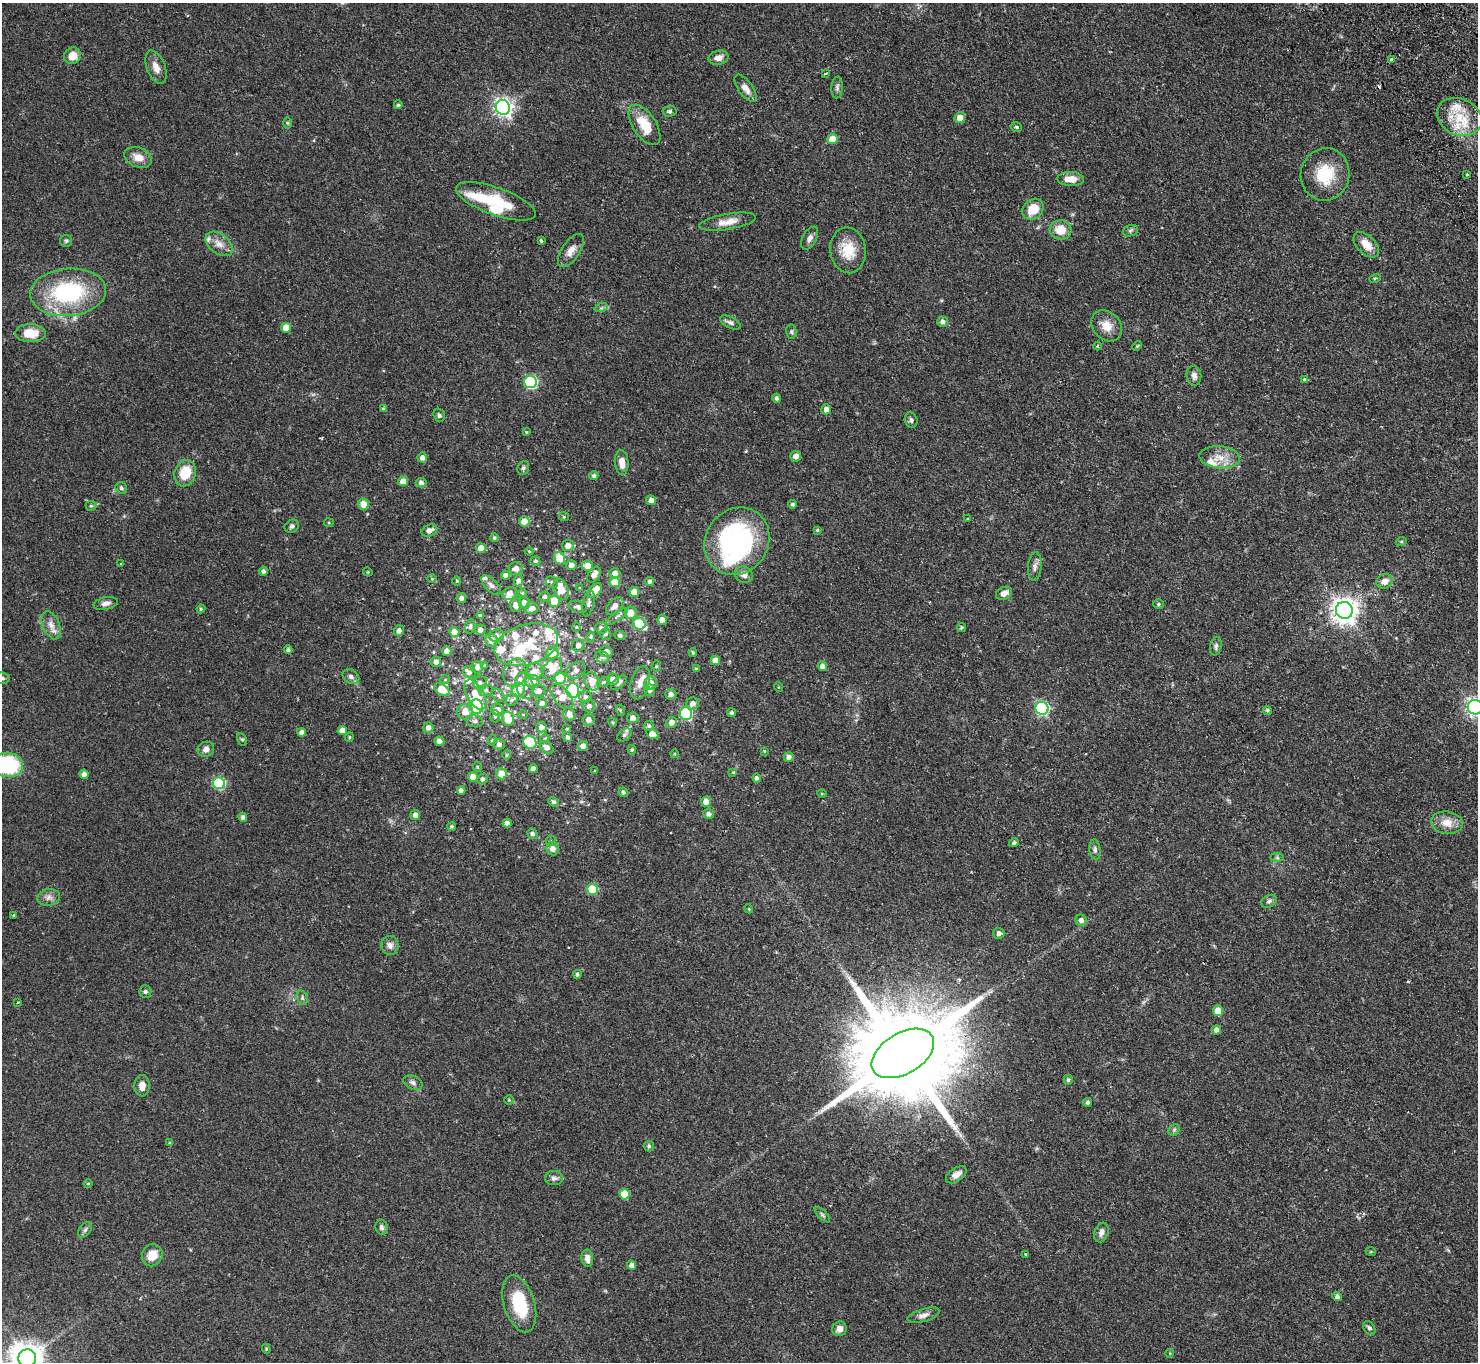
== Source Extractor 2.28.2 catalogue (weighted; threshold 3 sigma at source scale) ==
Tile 10 of 4 x 4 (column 2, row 3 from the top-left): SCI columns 1525-3000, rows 1696-3055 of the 6001 x 5970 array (HDU 1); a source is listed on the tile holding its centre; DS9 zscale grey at full resolution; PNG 1480 x 1364 px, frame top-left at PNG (2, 3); each listed source drawn as its Kron ellipse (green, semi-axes under 4 px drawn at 4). Shown black and unused: <1% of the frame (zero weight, under 2 of 3 exposures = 3% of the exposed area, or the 3 px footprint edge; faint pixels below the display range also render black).
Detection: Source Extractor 2.28.2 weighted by HDU 2 'WHT'; one run over the whole footprint, this tile lists its part. Background 0.0556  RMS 0.0048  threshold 0.0216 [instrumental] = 3 sigma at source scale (4.5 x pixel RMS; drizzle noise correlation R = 1.50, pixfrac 1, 0.05/0.05 arcsec/px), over >= 5 px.
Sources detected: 331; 4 inside a brighter object's white glare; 1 cosmic-ray / hot-pixel residue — neither listed nor drawn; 24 inside a brighter listed object's ellipse — not listed separately; the other 302 listed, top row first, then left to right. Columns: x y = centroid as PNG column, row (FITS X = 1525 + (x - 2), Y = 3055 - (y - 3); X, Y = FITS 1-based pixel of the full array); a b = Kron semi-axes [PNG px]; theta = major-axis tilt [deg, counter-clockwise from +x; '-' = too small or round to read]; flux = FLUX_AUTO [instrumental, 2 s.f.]
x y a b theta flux
72 56 8 8 - 5.7
718 58 10 7 13 3.4
1392 60 3 3 - 1.9
156 67 17 9 -69 4.3
826 73 3 2 - 0.45
837 87 11 5 85 1.2
745 88 16 7 -54 3.9
398 105 4 4 - 0.93
503 107 7 7 - 190
670 111 7 5 4 0.91
1459 117 23 18 -24 15
960 118 5 5 - 5.8
288 123 6 4 -89 0.53
644 125 23 11 -56 11
1016 127 6 4 -16 0.76
832 139 5 5 - 7.3
138 157 14 9 -21 4.7
1325 174 26 24 74 17
1467 174 3 3 - 1.2
1071 179 13 7 -1 5
496 201 42 14 -20 21
1033 209 11 9 44 8.9
728 222 29 8 10 5.4
1061 230 11 9 -6 7.4
1130 231 8 5 17 1
810 238 12 7 63 2.2
541 240 4 3 - 1
66 241 6 6 - 0.92
219 244 15 10 -38 4.4
1366 245 15 9 -45 6.1
848 250 23 17 -82 11
571 251 19 9 56 4.1
1375 278 6 3 18 0.5
68 292 38 24 5 49
601 308 7 4 18 0.85
730 322 11 5 -27 1.4
943 322 5 5 - 1.7
1107 326 17 13 -46 6.2
286 328 5 5 - 7.1
791 332 7 5 -87 0.89
30 333 15 9 -2 9.6
1097 346 4 3 - 0.37
1137 346 5 3 - 0.54
1194 376 10 7 -81 2.3
1304 380 4 4 - 0.92
530 382 6 6 - 56
777 398 4 4 - 1.3
383 409 4 3 - 0.75
826 409 5 5 - 2.3
439 415 7 5 -73 1
911 420 8 6 -74 1.2
526 432 4 3 - 0.44
796 456 5 5 - 2.5
1220 457 20 11 -5 6.7
422 458 5 5 - 2.2
622 463 12 6 -86 4.2
523 468 7 5 63 1
185 473 13 10 72 11
594 476 4 4 - 1.2
403 481 5 5 - 5.9
421 483 5 5 - 1.8
121 488 6 5 - 0.87
651 500 5 4 - 2.2
364 504 6 5 - 5.5
793 504 4 4 - 0.86
91 506 5 5 - 0.62
564 517 5 4 - 0.52
968 518 3 3 - 0.77
524 521 5 5 - 5.9
329 523 5 4 - 0.49
292 526 7 6 - 1.2
429 530 8 5 24 2.9
817 530 4 3 - 0.54
494 538 4 4 - 0.74
737 541 35 31 55 87
1401 542 5 3 - 0.54
568 546 6 5 - 3.5
481 548 5 5 - 3.9
529 551 4 4 - 0.47
559 558 6 5 - 10
535 561 5 5 - 0.97
121 563 4 3 - 0.39
571 565 5 5 - 2.4
587 566 5 5 - 6.1
1035 567 14 7 85 2.2
516 568 7 6 - 2.9
263 571 4 4 - 1.2
368 572 5 4 - 0.4
615 573 5 5 - 2.4
505 575 4 4 - 2.1
594 575 9 5 57 2.8
744 575 9 8 - 2.7
432 579 5 3 - 0.45
457 581 4 4 - 0.49
518 581 5 4 - 1.6
1385 581 8 7 - 3.5
552 582 6 5 - 1.1
615 582 5 5 - 10
650 582 4 4 - 1.2
491 585 12 6 -45 1.9
580 588 4 2 - 0.3
561 589 11 7 -69 9.6
595 591 9 5 43 7.2
634 592 5 5 - 7
522 593 4 4 - 0.54
1004 593 8 6 23 3
510 594 7 6 - 3
545 597 5 5 - 1.2
461 598 5 4 - 2
554 601 6 5 - 6.7
106 603 12 6 10 2.2
524 603 6 5 - 3
588 603 13 6 77 1.9
1158 604 5 5 - 0.71
516 605 7 6 - 2.6
615 606 10 6 45 3.5
578 607 9 5 -19 1.7
532 608 7 6 - 2.6
201 609 4 4 - 0.59
1344 610 8 8 - 460
630 613 6 6 - 5.9
481 616 4 4 - 1
617 617 13 4 35 1.2
662 620 5 5 - 2.4
639 624 6 5 - 27
51 625 15 8 -67 3.6
470 626 7 5 79 1.1
576 627 5 3 - 0.35
961 627 5 4 - 0.72
601 628 6 5 - 1.5
480 630 5 5 - 2.2
399 631 5 5 - 2.2
454 632 5 5 - 7.9
605 634 6 5 - 1.2
496 635 7 6 - 1.6
620 635 5 4 - 1.2
591 637 5 4 - 0.86
491 640 6 6 - 3.5
526 645 32 20 16 20
578 645 6 6 - 2.5
1216 646 9 5 80 1.2
288 650 4 4 - 1.1
447 651 5 4 - 2.7
606 652 6 5 - 2.9
552 653 6 6 - 7.7
693 653 4 3 - 0.56
602 657 7 6 - 1.3
715 660 5 5 - 4.4
436 662 5 5 - 2.2
485 665 4 3 - 0.43
656 666 6 4 90 0.53
822 666 5 4 - 2.1
477 667 6 6 - 2.6
552 669 12 8 55 6.8
696 669 3 3 - 0.67
576 671 11 7 31 2.4
469 672 6 6 - 1.5
534 672 9 8 - 4.5
515 673 14 12 68 5.9
351 677 9 6 -34 1.7
2 678 8 6 -3 1.1
560 678 6 5 - 14
613 679 6 5 - 2.6
445 680 5 4 - 0.49
533 681 7 6 - 3.4
592 681 9 7 -66 5.8
603 682 7 4 26 0.7
480 683 7 6 - 1.8
619 683 9 5 42 2.1
640 683 17 9 76 4.3
651 683 6 6 - 3.5
525 686 14 8 -75 4.4
778 687 5 3 - 0.36
442 690 8 5 -35 11
486 690 7 5 -4 1.3
518 690 7 6 - 5.2
650 690 6 5 - 1.6
539 691 7 6 - 2.7
573 691 7 6 - 42
671 694 5 5 - 2.1
475 695 17 8 -60 7.7
498 696 7 5 -53 0.99
562 696 15 8 -49 7
585 697 6 6 - 1.3
512 700 6 5 - 0.95
542 703 5 5 - 2.1
693 703 6 6 - 2.7
589 706 6 6 - 1.7
476 707 7 7 - 59
1475 707 7 7 - 180
1042 708 6 6 - 79
498 710 6 6 - 3.2
620 710 5 3 - 0.46
1267 710 4 4 - 0.78
465 712 8 7 - 5.3
732 713 4 4 - 0.86
569 714 7 6 - 3
686 714 6 6 - 49
523 715 4 3 - 0.33
495 716 6 5 - 0.85
633 718 5 5 - 2.6
508 719 7 6 - 12
589 720 6 6 - 2.7
475 721 8 6 -8 1.5
613 722 4 4 - 0.54
672 722 6 5 - 2.5
649 726 5 5 - 0.96
541 727 5 5 - 2
428 728 5 5 - 2.3
567 729 3 3 - 0.44
342 730 5 4 - 3.6
301 732 4 4 - 2
652 734 6 4 -28 4.2
624 735 8 5 36 1.2
349 737 5 4 - 0.6
568 737 5 4 - 1.1
545 738 4 3 - 0.43
242 740 6 4 -61 0.7
492 740 5 4 - 0.66
439 741 5 4 - 2.3
530 742 7 6 - 27
499 744 5 5 - 1.8
583 746 5 5 - 2.6
547 747 7 5 -38 2.7
206 749 8 7 - 2.4
632 750 5 4 - 0.66
764 751 4 4 - 0.43
674 754 4 3 - 0.43
507 755 5 4 - 0.61
789 757 5 4 - 2.2
8 765 15 12 -5 41
477 767 5 4 - 0.51
533 769 4 4 - 2.4
595 771 3 2 - 0.37
733 772 4 3 - 0.43
84 774 4 4 - 2.8
502 774 5 5 - 7.3
473 777 5 5 - 5.6
757 778 4 4 - 1.2
483 779 5 5 - 1.4
219 783 6 6 - 46
461 791 4 4 - 2.2
623 792 5 4 - 0.82
822 794 5 3 - 0.4
553 802 5 4 - 1.3
706 802 5 5 - 3.7
709 814 5 5 - 1.6
415 815 5 5 - 2.2
243 817 4 4 - 1.3
507 823 4 4 - 2.2
1447 823 16 11 -7 6
452 826 4 4 - 0.78
532 834 5 5 - 1.3
551 841 5 5 - 0.66
1014 843 5 4 - 0.91
553 849 7 6 - 3.4
1095 849 10 5 -85 1.3
1277 858 7 4 -1 0.82
592 889 5 5 - 19
49 897 11 8 10 2.4
1269 901 8 6 27 1.4
749 909 4 3 - 0.39
14 915 3 2 - 0.61
1081 920 6 5 - 1.9
999 933 5 5 - 1.6
390 945 9 8 - 2.6
577 974 4 4 - 0.77
145 991 6 6 - 1.1
302 998 7 5 -72 1
18 1002 3 2 - 0.41
1218 1011 5 5 - 7.5
1216 1030 5 4 - 2.1
903 1053 34 20 31 13000
1068 1080 5 4 - 0.71
413 1083 10 6 -26 1.6
142 1086 10 7 88 3
509 1100 5 5 - 0.52
1087 1103 4 4 - 0.84
1174 1130 6 5 - 0.91
170 1143 3 3 - 1.2
649 1146 5 5 - 0.73
956 1175 12 6 34 3.5
554 1178 9 7 0 1.6
88 1184 5 3 - 0.42
624 1194 5 5 - 12
822 1215 10 3 -45 0.87
381 1227 7 6 - 1.2
85 1230 9 5 54 1.2
1101 1232 10 7 69 2.2
1371 1252 5 3 - 0.43
1026 1254 3 3 - 0.72
152 1255 11 10 - 6.6
587 1258 9 6 -81 2.7
631 1265 4 4 - 2.3
1337 1296 4 4 - 1.6
519 1304 29 15 -73 21
923 1315 16 6 17 2.6
1369 1328 7 5 -58 1.1
839 1329 7 7 - 3.1
266 1349 5 4 - 0.56
1170 1353 4 3 - 0.31
27 1358 9 9 - 710
Overlapping masked pixels (flux is a lower limit): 1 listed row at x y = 903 1053
Isophote crosses this tile's border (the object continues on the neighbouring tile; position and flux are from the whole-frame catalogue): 4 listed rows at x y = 2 678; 1475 707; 8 765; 27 1358